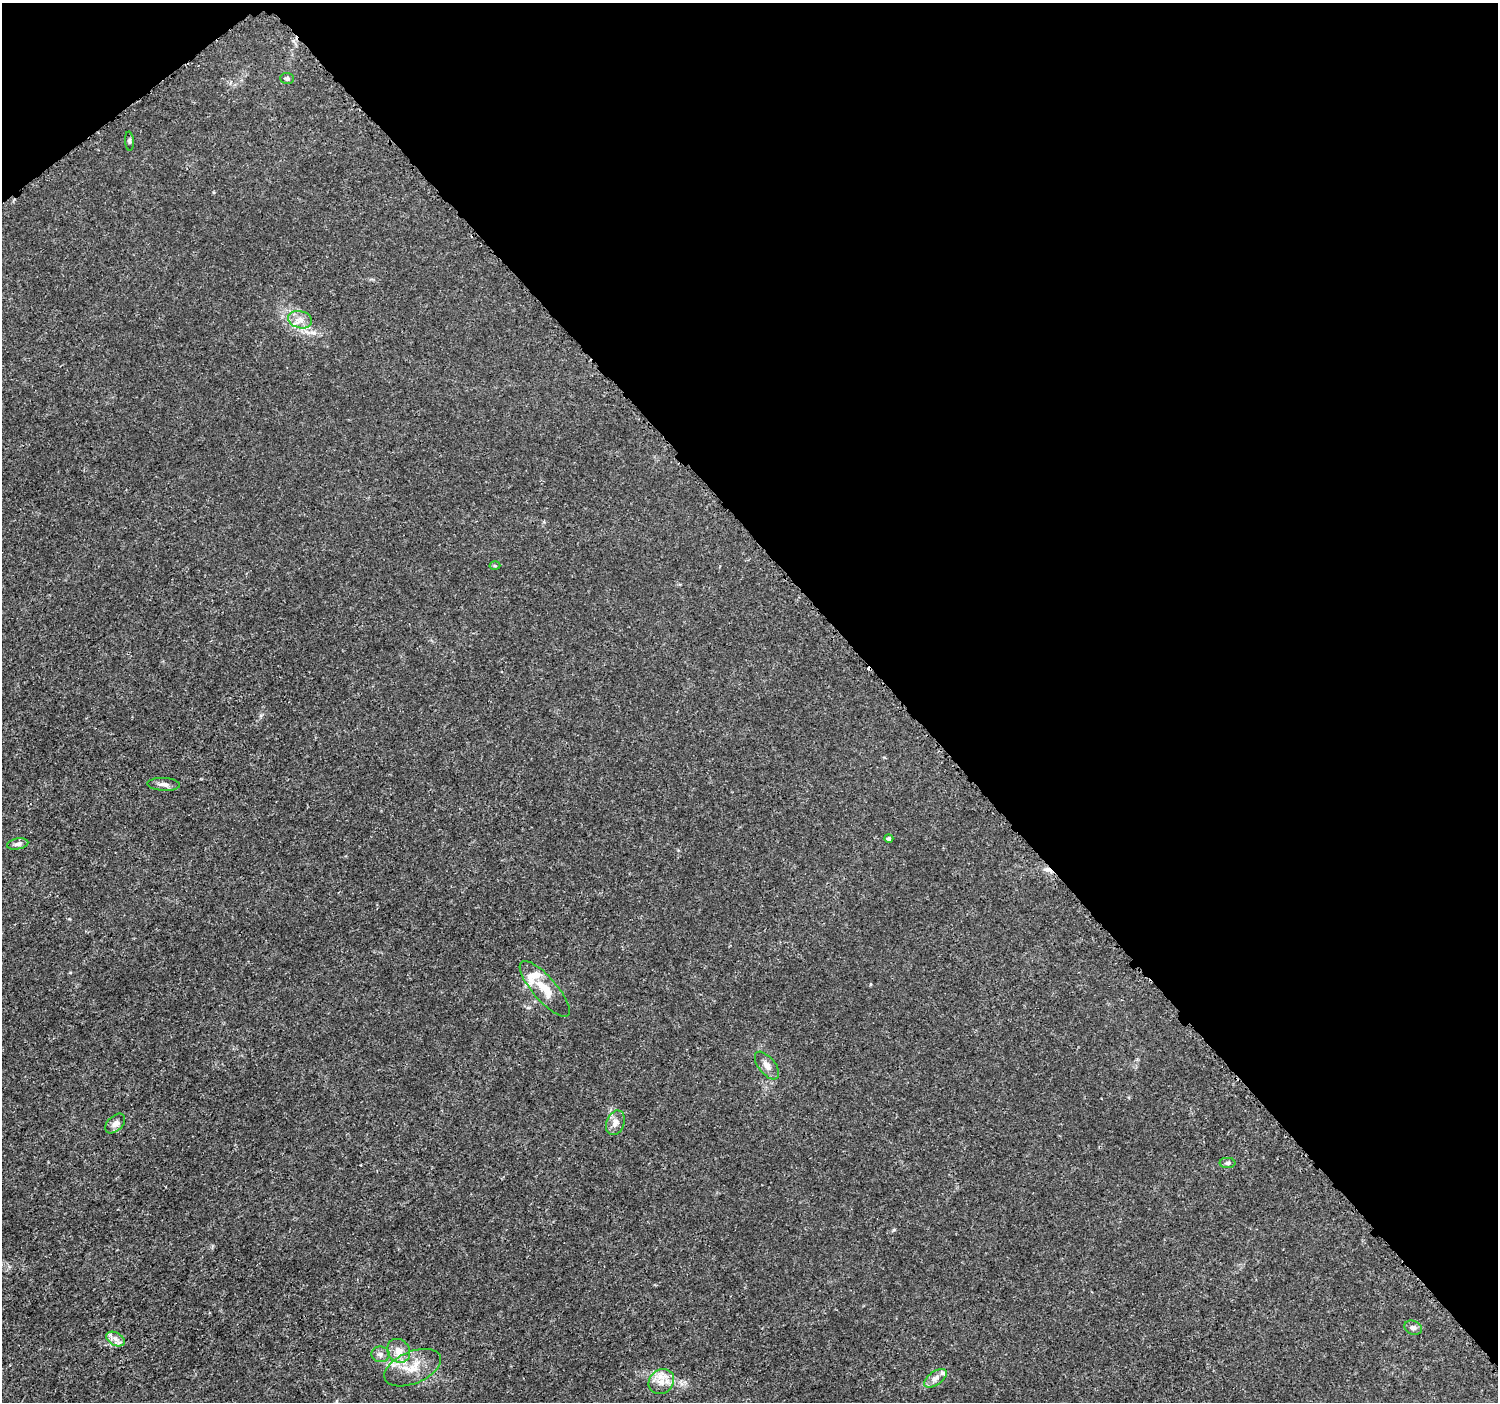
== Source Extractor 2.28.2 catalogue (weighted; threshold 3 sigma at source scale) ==
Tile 3 of 4 x 4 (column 3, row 1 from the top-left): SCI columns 3017-4512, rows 4364-5763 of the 6037 x 5992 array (HDU 1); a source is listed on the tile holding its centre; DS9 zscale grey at full resolution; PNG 1500 x 1404 px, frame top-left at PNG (2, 3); each listed source drawn as its Kron ellipse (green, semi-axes under 4 px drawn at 4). Shown black and unused: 41% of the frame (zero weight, under 3 of 5 exposures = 2% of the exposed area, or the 3 px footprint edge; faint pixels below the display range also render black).
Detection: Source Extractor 2.28.2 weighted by HDU 2 'WHT'; one run over the whole footprint, this tile lists its part. Background 0.00147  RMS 7.1e-04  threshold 0.00317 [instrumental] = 3 sigma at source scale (4.5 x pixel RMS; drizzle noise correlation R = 1.50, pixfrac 1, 0.0396/0.0396 arcsec/px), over >= 5 px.
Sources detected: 22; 3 inside a brighter listed object's ellipse — not listed separately; the other 19 listed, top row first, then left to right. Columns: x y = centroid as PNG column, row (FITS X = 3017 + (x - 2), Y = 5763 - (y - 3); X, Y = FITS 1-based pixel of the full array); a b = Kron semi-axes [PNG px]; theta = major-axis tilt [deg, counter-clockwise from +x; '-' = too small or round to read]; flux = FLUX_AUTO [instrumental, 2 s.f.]
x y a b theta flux
287 78 7 5 -2 0.15
129 141 10 4 -86 0.12
300 320 12 8 -14 0.52
495 566 5 3 - 0.068
164 784 16 6 -3 0.31
889 839 4 4 - 0.13
18 844 11 5 10 0.21
545 989 35 12 -49 1.5
767 1066 16 8 -51 0.43
615 1123 13 9 68 0.47
115 1124 12 7 45 0.35
1227 1163 8 5 0 0.15
1413 1328 9 7 -19 0.25
116 1339 10 6 -28 0.32
399 1351 12 11 - 0.71
380 1354 9 7 -6 0.29
413 1368 30 16 23 1.5
935 1378 13 6 35 0.36
661 1381 14 11 43 0.81